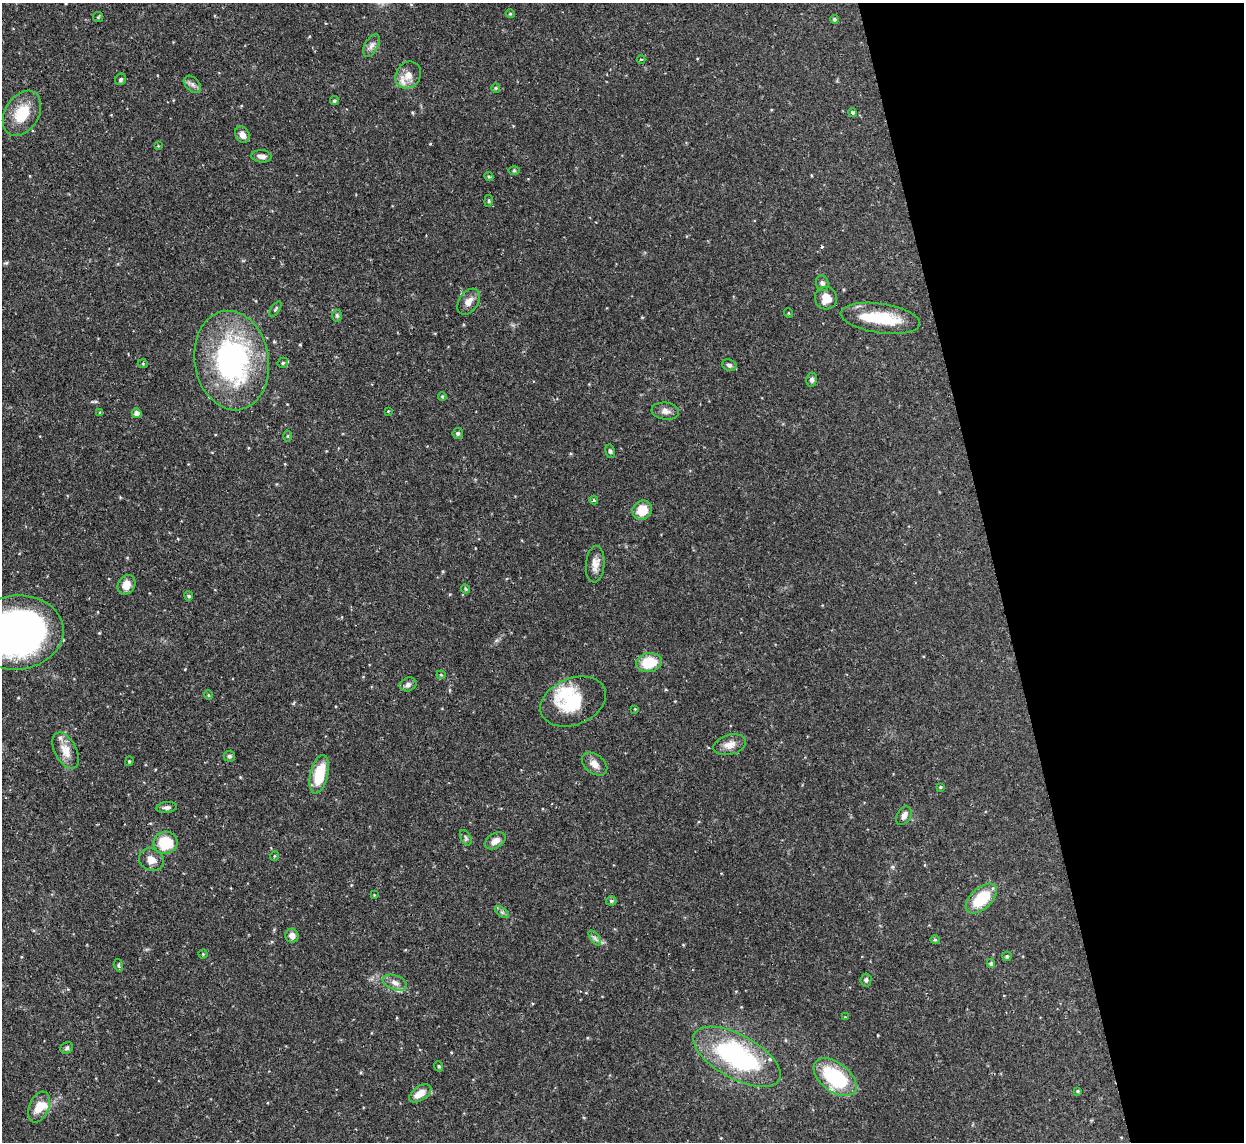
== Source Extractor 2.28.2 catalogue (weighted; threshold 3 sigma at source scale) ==
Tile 12 of 4 x 4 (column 4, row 3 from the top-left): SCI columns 3728-4969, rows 1283-2422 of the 5000 x 4970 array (HDU 1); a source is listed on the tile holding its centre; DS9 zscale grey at full resolution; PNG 1246 x 1144 px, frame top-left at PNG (2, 3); each listed source drawn as its Kron ellipse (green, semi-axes under 4 px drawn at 4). Shown black and unused: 20% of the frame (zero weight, under 2 of 3 exposures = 2% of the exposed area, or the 3 px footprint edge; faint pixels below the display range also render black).
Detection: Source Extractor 2.28.2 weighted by HDU 2 'WHT'; one run over the whole footprint, this tile lists its part. Background 0.0761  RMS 0.0042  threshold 0.019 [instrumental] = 3 sigma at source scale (4.5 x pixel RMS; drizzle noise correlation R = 1.50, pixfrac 1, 0.05/0.05 arcsec/px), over >= 5 px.
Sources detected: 92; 1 inside a brighter object's white glare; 1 cosmic-ray / hot-pixel residue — neither listed nor drawn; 4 inside a brighter listed object's ellipse — not listed separately; the other 86 listed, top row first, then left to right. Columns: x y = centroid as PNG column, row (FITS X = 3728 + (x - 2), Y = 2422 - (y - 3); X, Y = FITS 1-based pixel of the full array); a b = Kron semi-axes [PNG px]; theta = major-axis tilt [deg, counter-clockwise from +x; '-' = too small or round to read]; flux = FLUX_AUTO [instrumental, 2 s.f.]
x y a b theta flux
510 14 4 4 - 0.51
98 17 5 5 - 0.48
834 19 4 4 - 0.75
371 46 12 6 61 2
641 59 4 3 - 0.36
408 75 14 12 58 4.9
121 79 6 5 - 0.72
192 84 10 6 -45 1.5
496 88 4 4 - 0.48
334 101 4 4 - 0.69
22 113 24 17 58 12
853 113 4 4 - 1.4
242 135 8 6 -58 2.5
158 146 4 4 - 0.37
261 156 10 6 -4 1.9
514 171 6 4 0 0.45
489 176 5 4 - 0.49
489 201 6 4 84 0.52
822 283 8 6 -69 1.6
826 298 11 11 - 4.9
469 302 14 9 56 3.2
275 309 9 4 58 0.73
788 313 5 3 - 0.32
337 316 6 5 - 0.62
880 318 40 14 -8 18
232 360 50 37 -81 84
283 363 5 5 - 0.75
143 364 5 3 - 0.41
729 365 7 5 -19 0.99
812 380 7 5 79 1.2
442 396 4 3 - 0.51
388 411 4 4 - 0.33
665 411 14 8 -7 2.3
100 413 4 4 - 0.54
137 413 5 4 - 2.4
458 433 5 5 - 0.85
288 436 5 3 - 0.42
610 451 7 4 -79 0.77
594 500 4 4 - 0.81
642 510 10 9 - 7.7
595 564 18 9 85 3.5
126 585 10 8 60 3.9
465 589 5 4 - 0.58
189 596 4 4 - 0.8
17 632 46 37 5 200
649 663 13 9 8 12
441 675 4 4 - 0.46
408 684 8 6 24 1.4
208 695 5 3 - 0.39
573 701 34 23 22 19
635 709 4 4 - 0.31
730 745 17 10 15 3.6
66 750 20 10 -62 5.5
229 756 6 5 - 0.84
129 761 5 4 - 0.47
595 764 14 9 -38 3.1
319 774 20 9 77 15
940 787 3 3 - 0.48
167 807 10 5 5 1.4
904 816 10 6 59 2.3
466 838 8 5 -61 0.86
495 841 11 7 31 3.2
165 843 12 11 - 14
274 856 5 3 - 0.36
151 860 13 11 -27 3.9
374 895 3 3 - 0.33
981 899 19 10 43 17
611 901 5 4 - 0.71
502 912 8 4 -36 0.85
292 936 7 6 - 2.5
595 938 8 4 -53 1.1
935 940 5 4 - 0.55
203 954 4 4 - 0.45
1007 956 5 4 - 0.72
991 963 4 4 - 0.7
118 965 6 4 -74 0.61
866 980 6 5 - 0.95
395 983 13 7 -20 2.2
845 1017 3 3 - 0.26
67 1048 6 5 - 0.81
737 1057 48 22 -29 65
439 1066 5 4 - 0.58
835 1077 25 14 -37 31
1078 1091 4 4 - 0.44
420 1093 12 7 34 5
39 1107 16 9 67 5.4
Isophote crosses this tile's border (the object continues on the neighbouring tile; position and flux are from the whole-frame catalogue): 1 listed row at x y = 17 632